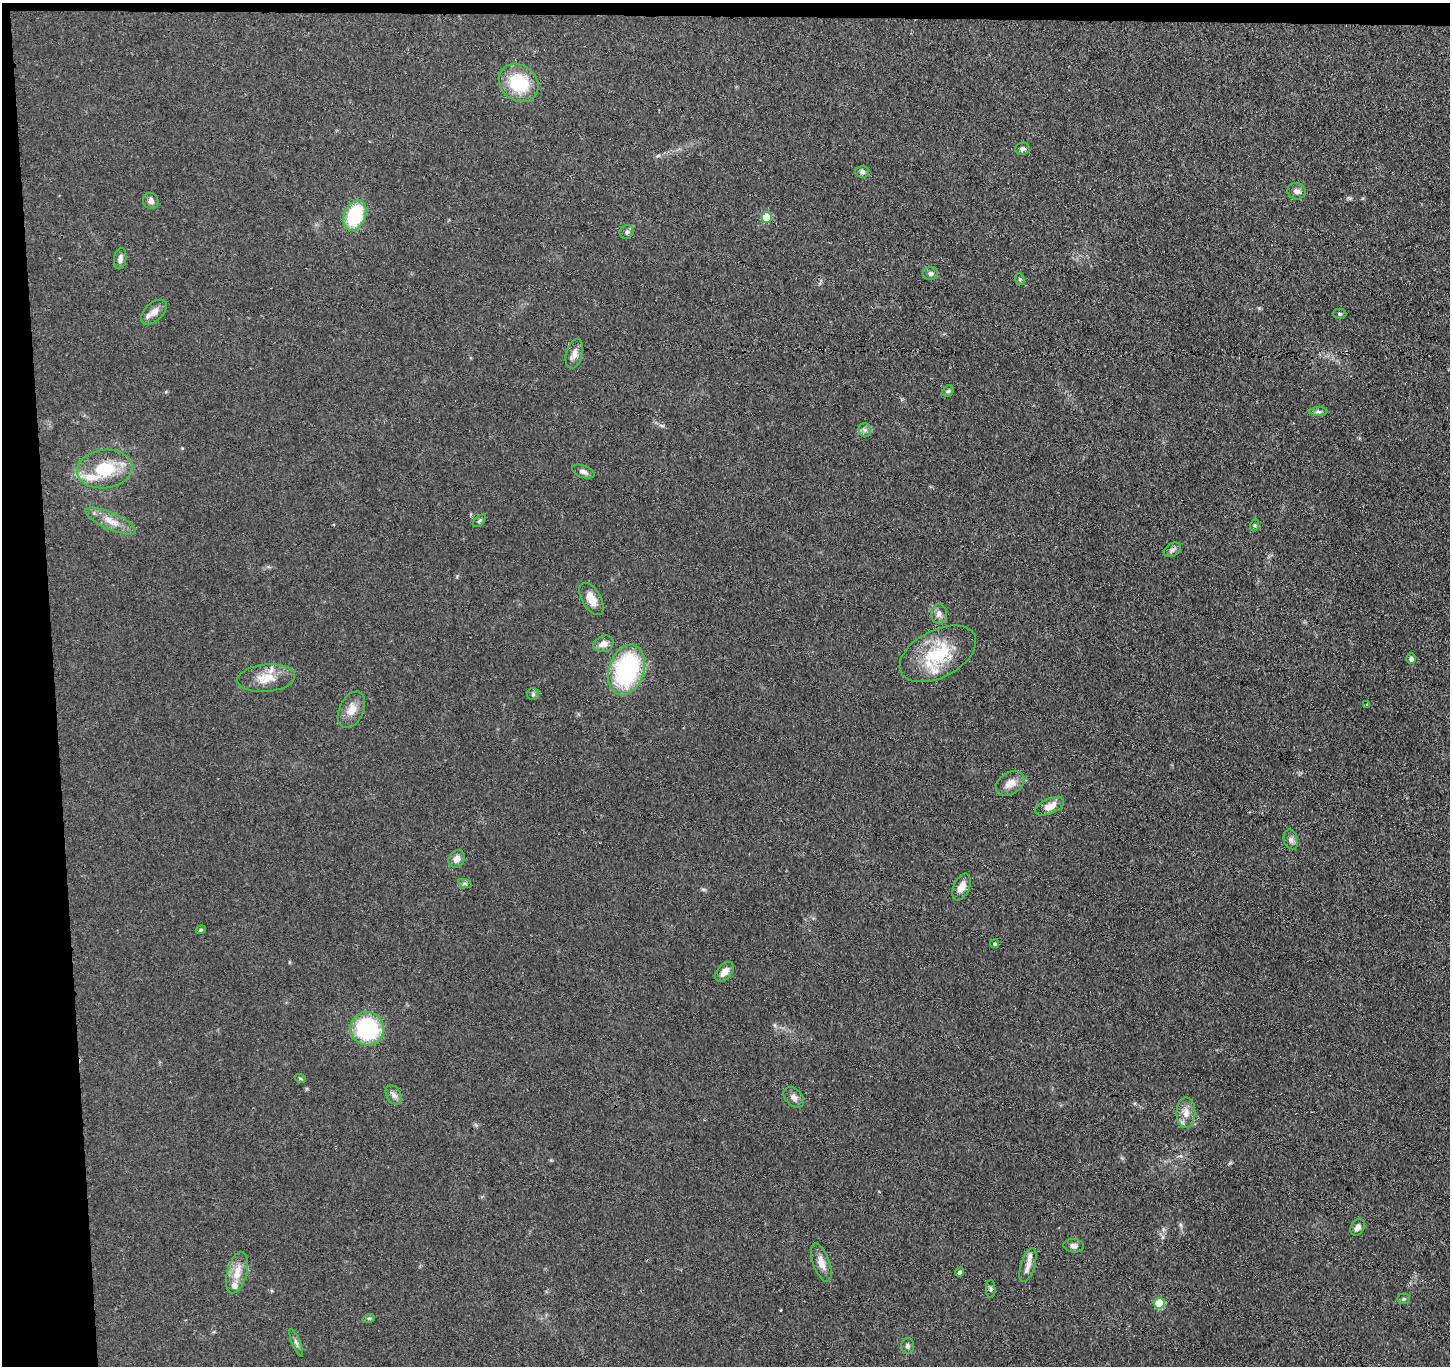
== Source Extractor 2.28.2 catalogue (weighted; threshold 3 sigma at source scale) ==
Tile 1 of 3 x 3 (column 1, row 1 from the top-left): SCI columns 57-1504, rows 2856-4219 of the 4456 x 4379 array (HDU 1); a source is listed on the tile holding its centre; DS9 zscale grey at full resolution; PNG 1452 x 1368 px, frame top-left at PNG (2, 3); each listed source drawn as its Kron ellipse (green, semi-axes under 4 px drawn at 4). Shown black and unused: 5% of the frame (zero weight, under 3 of 4 exposures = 5% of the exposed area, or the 3 px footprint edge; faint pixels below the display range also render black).
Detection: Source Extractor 2.28.2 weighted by HDU 2 'WHT'; one run over the whole footprint, this tile lists its part. Background 0.0696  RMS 0.0068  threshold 0.0307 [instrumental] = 3 sigma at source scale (4.5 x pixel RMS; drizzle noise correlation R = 1.50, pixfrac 1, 0.05/0.05 arcsec/px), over >= 5 px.
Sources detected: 65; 1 cosmic-ray / hot-pixel residue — neither listed nor drawn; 5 inside a brighter listed object's ellipse — not listed separately; the other 59 listed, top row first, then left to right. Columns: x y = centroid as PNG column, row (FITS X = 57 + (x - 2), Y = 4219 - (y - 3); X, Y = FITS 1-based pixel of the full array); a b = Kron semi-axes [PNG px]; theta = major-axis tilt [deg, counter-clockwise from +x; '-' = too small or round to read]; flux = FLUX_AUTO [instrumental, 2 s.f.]
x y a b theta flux
519 83 21 17 -40 34
1022 149 7 6 - 2
862 172 7 5 -4 1.9
1297 191 9 8 - 2.7
151 201 8 7 - 2.9
355 215 16 10 68 43
766 217 5 5 - 19
627 232 7 6 - 1.9
120 258 11 6 80 2.7
931 273 7 6 - 1.9
1020 279 6 4 -69 1.1
154 312 15 9 44 5.6
1339 314 7 5 -1 1
574 354 15 8 74 4.3
948 391 6 5 - 1.1
1319 412 9 4 -1 1.5
865 430 7 6 - 1.8
105 469 28 19 7 28
583 472 12 6 -20 2.7
111 521 27 8 -24 8.7
479 521 8 4 45 1.2
1255 525 6 4 72 0.86
1172 550 9 6 31 2.2
591 599 18 9 -60 8.5
939 614 10 8 -89 3.2
604 644 10 7 20 4.3
938 654 41 23 27 37
1411 659 5 5 - 2.6
626 670 26 17 71 83
266 678 29 13 6 13
533 694 6 6 - 1.2
1367 705 4 3 - 0.67
351 710 19 12 64 7.9
1010 784 15 10 33 6.5
1050 806 15 7 24 7
1291 840 10 7 -75 2.5
457 859 9 7 54 3.9
465 884 7 4 -19 1.2
961 887 14 8 66 5.7
201 930 5 4 - 1
994 944 4 4 - 1.2
725 972 11 7 49 5.1
367 1029 17 16 - 60
300 1078 5 3 - 0.8
394 1095 10 7 -58 2.9
794 1097 12 8 -43 3.4
1186 1113 15 9 89 6.4
1358 1227 9 6 60 3.4
1074 1246 10 6 -6 2.7
821 1263 20 8 -71 6.1
1028 1265 18 7 73 4.6
960 1272 5 4 - 2.2
237 1273 21 9 75 8.6
991 1289 9 4 -89 1.4
1403 1299 6 5 - 1.1
1159 1303 5 5 - 26
369 1318 6 4 17 0.94
296 1343 14 4 -68 2.2
908 1346 8 6 88 1.8